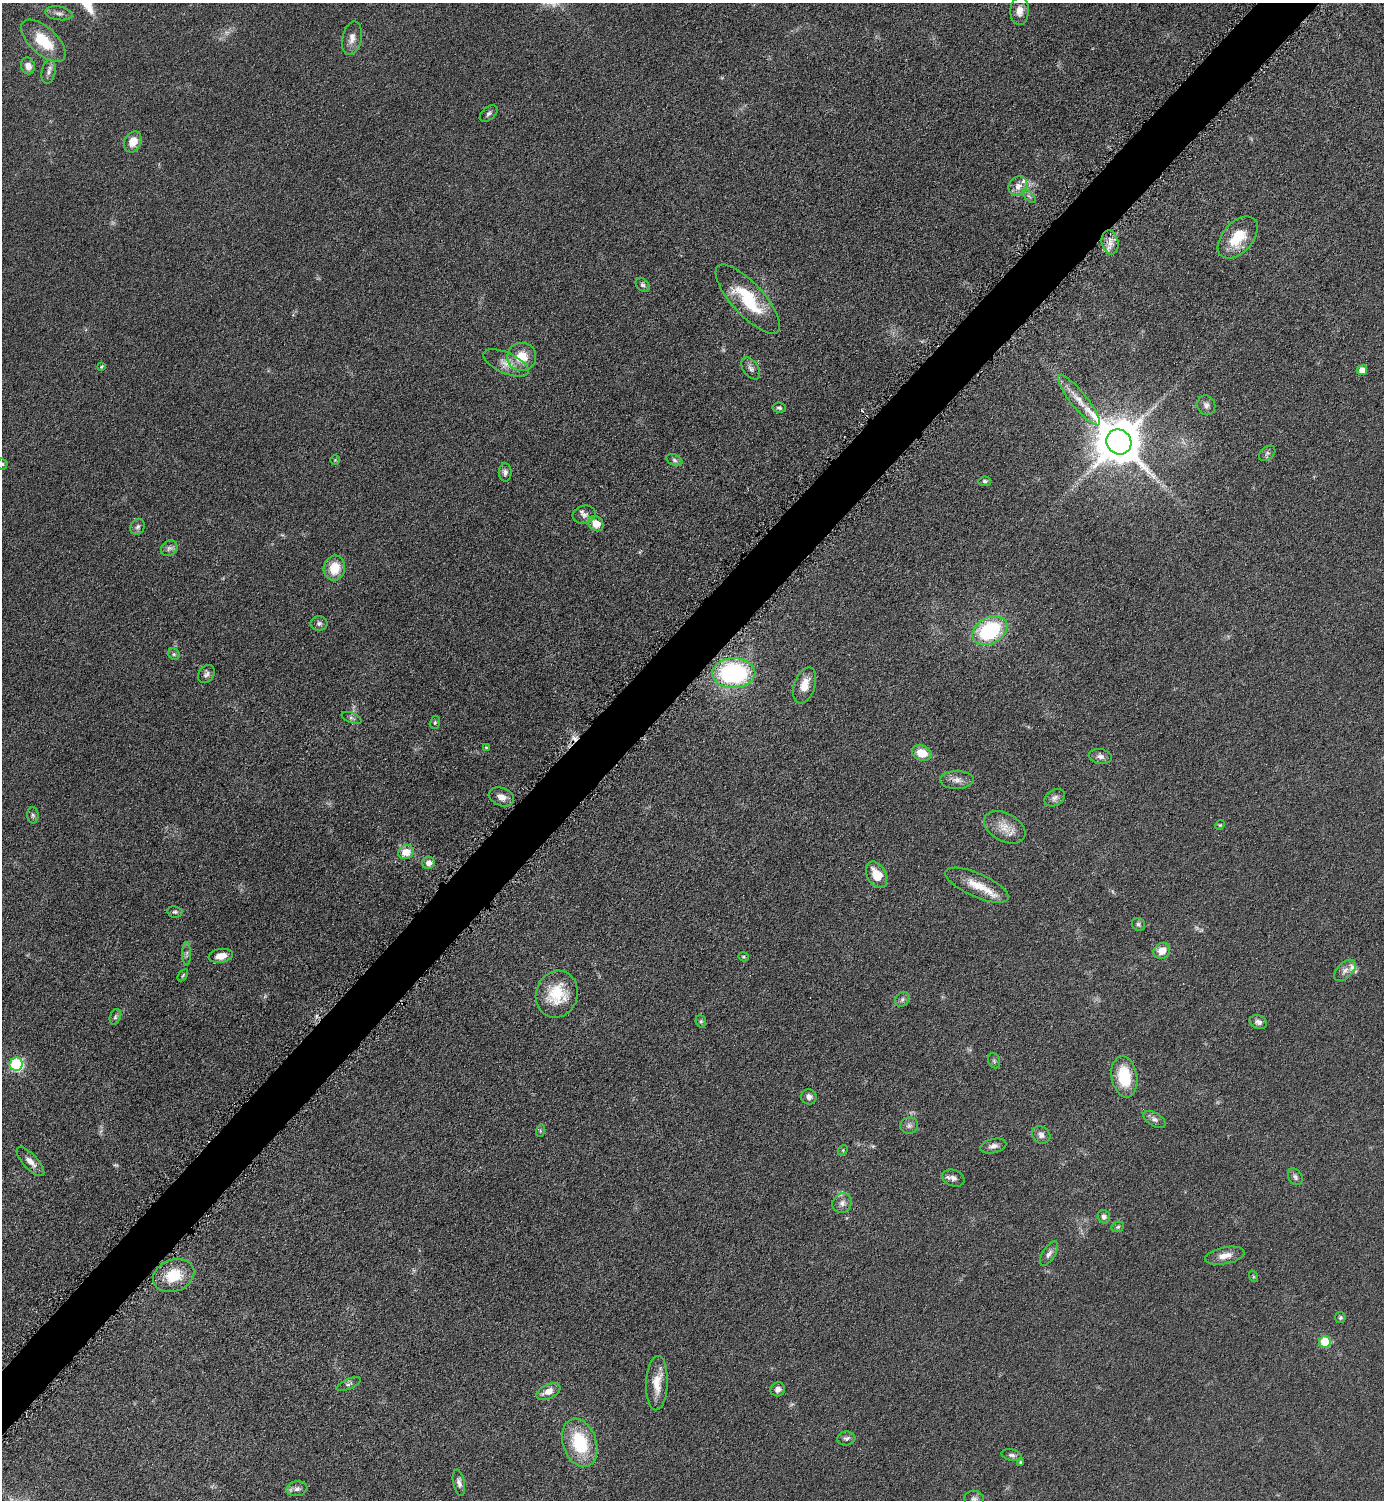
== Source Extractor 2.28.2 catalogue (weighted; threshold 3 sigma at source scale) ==
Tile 10 of 4 x 4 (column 2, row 3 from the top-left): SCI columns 1699-3080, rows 1513-3010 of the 6019 x 6019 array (HDU 1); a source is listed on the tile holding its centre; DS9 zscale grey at full resolution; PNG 1386 x 1502 px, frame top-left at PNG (2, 3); each listed source drawn as its Kron ellipse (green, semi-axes under 4 px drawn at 4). Shown black and unused: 4% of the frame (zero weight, under 4 of 8 exposures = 1% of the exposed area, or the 3 px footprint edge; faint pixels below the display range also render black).
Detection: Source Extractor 2.28.2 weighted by HDU 2 'WHT'; one run over the whole footprint, this tile lists its part. Background 0.0761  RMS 0.0057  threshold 0.0234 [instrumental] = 3 sigma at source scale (4.09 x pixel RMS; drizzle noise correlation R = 1.36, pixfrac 0.8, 0.05/0.05 arcsec/px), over >= 5 px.
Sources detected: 107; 1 too faint to see at this stretch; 1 cosmic-ray / hot-pixel residue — neither listed nor drawn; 4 inside a brighter listed object's ellipse — not listed separately; the other 101 listed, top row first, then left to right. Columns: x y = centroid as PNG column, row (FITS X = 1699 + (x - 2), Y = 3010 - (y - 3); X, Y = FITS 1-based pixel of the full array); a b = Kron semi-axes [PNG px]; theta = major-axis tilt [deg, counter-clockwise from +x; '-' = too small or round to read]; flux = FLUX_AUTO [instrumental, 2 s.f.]
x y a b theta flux
1020 11 14 9 87 4.3
59 13 14 6 -8 2.3
352 38 17 9 77 4.2
43 41 27 13 -43 16
28 66 9 6 -70 3.4
49 72 12 7 79 2.4
489 114 10 6 39 1.4
133 142 11 8 64 6.8
1018 186 10 9 - 4.3
1029 196 9 3 -45 0.99
1238 237 25 15 48 15
1110 242 12 8 -78 4.1
643 285 8 6 -46 1.4
748 299 44 16 -48 28
522 357 14 14 - 11
506 363 24 10 -24 6.6
101 367 4 3 - 0.57
751 368 12 7 -55 2.2
1362 370 5 5 - 4.4
1079 400 32 8 -51 8.1
1206 405 10 9 - 2.4
779 408 7 5 -7 1
1119 442 13 12 - 2500
1267 453 9 6 41 1.4
335 460 4 4 - 0.52
674 460 8 5 -28 1.4
2 464 5 5 - 0.82
505 472 9 6 -89 1.7
985 481 6 4 -5 0.99
584 514 11 9 12 2.7
596 524 8 7 - 7
138 527 8 7 - 1.6
169 548 9 7 35 1.8
334 568 12 10 80 11
319 623 8 7 - 1.6
990 631 18 13 28 45
174 654 6 5 - 0.93
734 673 21 15 0 76
206 674 10 7 52 1.8
805 685 19 10 71 7.9
352 718 10 5 -22 1.4
435 722 7 5 74 0.92
486 747 4 4 - 0.55
922 753 10 7 -20 8.5
1100 756 11 7 -10 2.3
957 780 17 9 1 3.8
501 797 13 9 -22 3.8
1055 798 11 7 29 2.1
33 815 8 5 -87 1.2
1220 825 5 4 - 0.57
1005 827 22 14 -28 7.9
406 852 8 7 - 7.6
428 863 6 6 - 3.4
877 875 14 9 -61 9.4
977 885 34 11 -24 11
175 912 7 5 -9 1.1
1138 924 7 6 - 1.2
1162 951 9 7 41 6.6
187 954 11 4 89 1.3
221 956 12 7 9 5.5
743 957 5 4 - 0.74
1345 970 13 7 45 2.9
183 975 7 3 55 0.59
557 994 24 20 71 18
902 999 8 6 48 1.5
115 1017 8 5 71 0.97
701 1021 6 5 - 0.89
1258 1022 9 6 -23 2
994 1061 8 6 -69 1.1
16 1064 6 6 - 66
1124 1077 21 12 -80 19
809 1097 8 7 - 2.6
1155 1119 12 6 -32 2.1
909 1126 9 8 - 1.8
540 1131 6 4 73 0.73
1041 1135 10 8 -38 2.3
993 1146 13 7 14 2.6
843 1150 5 4 - 0.57
30 1162 19 7 -47 3.9
1295 1177 9 6 -58 1.6
953 1178 11 8 -21 2.5
842 1203 10 9 - 2.7
1104 1217 7 6 - 2
1118 1227 6 5 - 0.87
1049 1253 14 6 59 2.4
1225 1256 20 8 11 5.1
174 1275 21 16 20 16
1253 1276 6 3 -72 0.61
1340 1318 5 5 - 0.96
1325 1342 6 5 - 19
657 1383 27 10 88 9.3
349 1384 13 5 24 1.5
778 1389 7 7 - 2.4
548 1392 13 7 25 4.7
846 1438 9 7 6 1.6
580 1443 25 16 -71 29
1012 1455 10 5 -14 1.5
1020 1462 4 4 - 0.55
459 1483 13 6 -78 2.1
297 1489 10 7 8 2.2
974 1499 10 8 -9 2
Isophote crosses this tile's border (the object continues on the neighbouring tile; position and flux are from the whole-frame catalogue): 2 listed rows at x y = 2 464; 974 1499